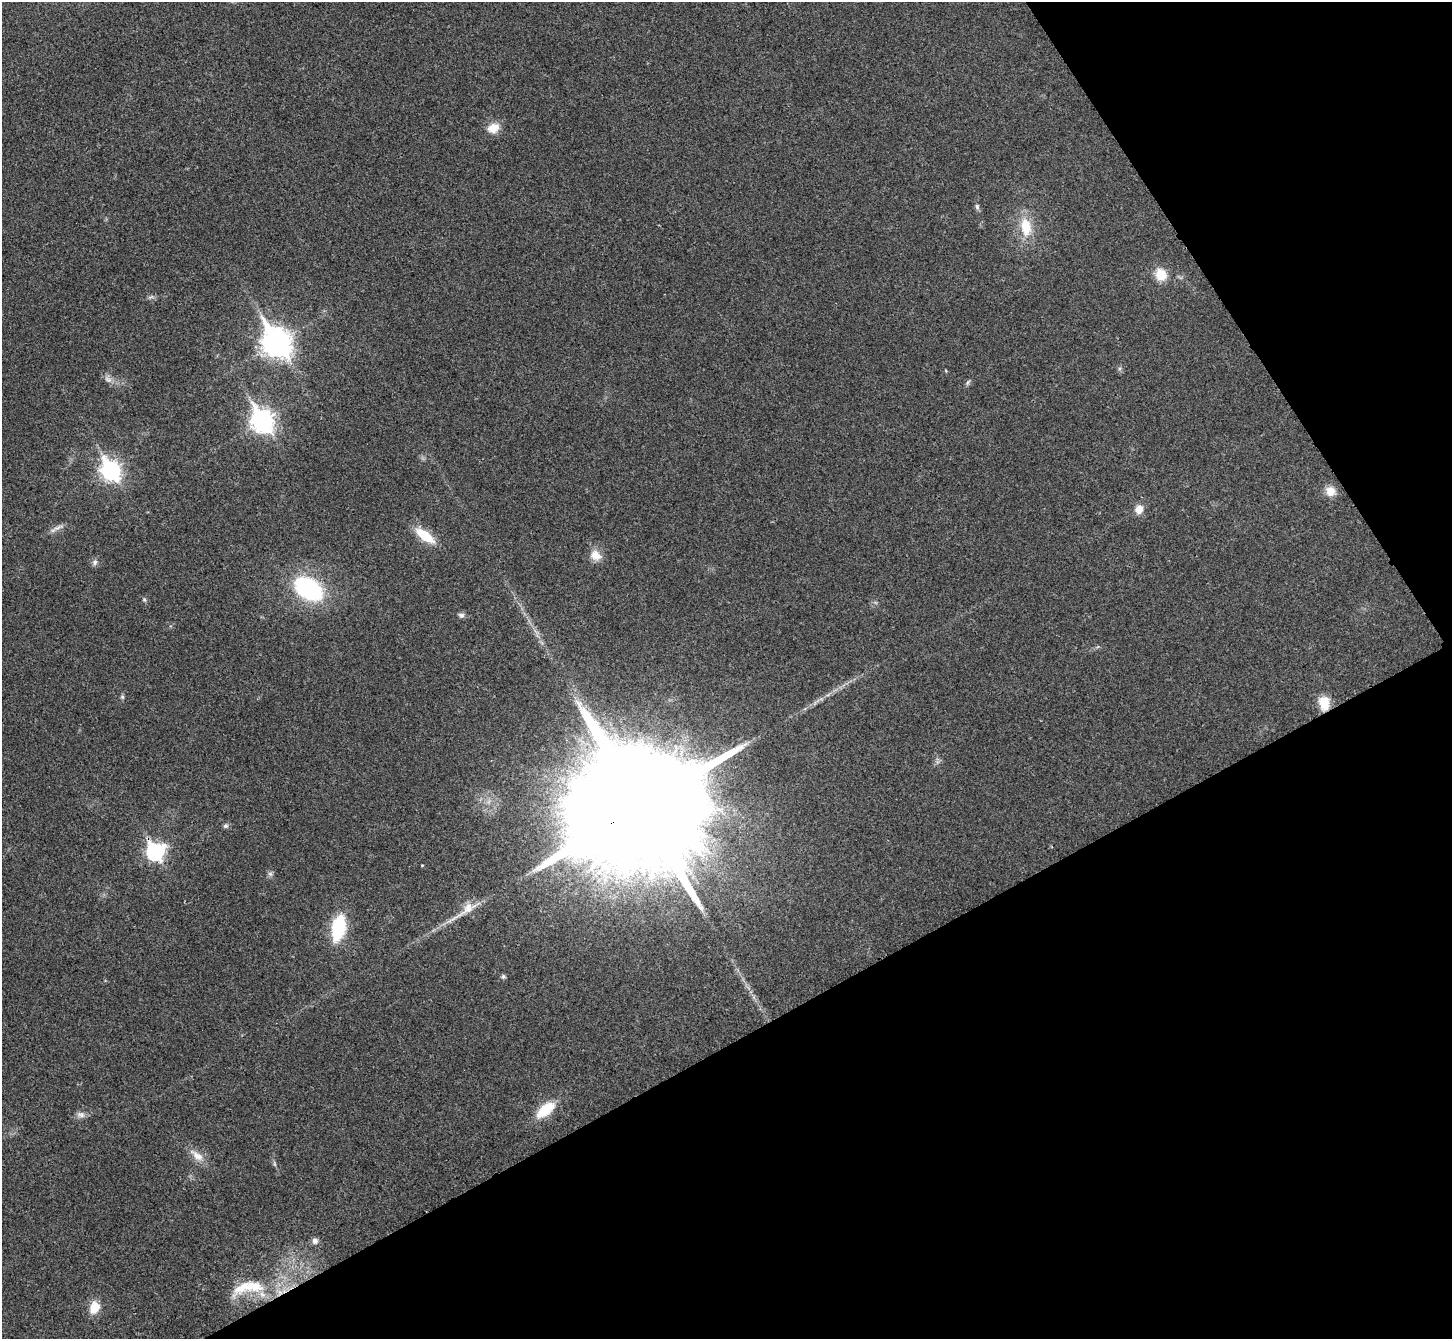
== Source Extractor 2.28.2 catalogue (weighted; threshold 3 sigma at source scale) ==
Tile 12 of 4 x 4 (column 4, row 3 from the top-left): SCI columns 4358-5807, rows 1500-2836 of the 5817 x 5809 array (HDU 1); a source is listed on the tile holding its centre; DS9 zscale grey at full resolution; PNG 1454 x 1341 px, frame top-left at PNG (2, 2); no overlay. Shown black and unused: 30% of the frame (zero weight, under 3 of 4 exposures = <1% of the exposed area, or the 3 px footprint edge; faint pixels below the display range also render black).
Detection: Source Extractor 2.28.2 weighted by HDU 2 'WHT'; one run over the whole footprint, this tile lists its part. Background 0.0467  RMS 0.0066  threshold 0.0295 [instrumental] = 3 sigma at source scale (4.5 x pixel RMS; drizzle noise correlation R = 1.50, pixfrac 1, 0.05/0.05 arcsec/px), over >= 5 px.
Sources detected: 35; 1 inside a brighter listed object's ellipse — not listed separately; the other 34 listed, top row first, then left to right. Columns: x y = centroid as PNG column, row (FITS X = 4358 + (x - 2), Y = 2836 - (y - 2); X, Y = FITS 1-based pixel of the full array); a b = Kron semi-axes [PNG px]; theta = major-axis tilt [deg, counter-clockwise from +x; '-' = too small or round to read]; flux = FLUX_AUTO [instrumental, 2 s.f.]
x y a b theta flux
493 128 15 12 23 8.4
977 207 9 5 -88 1.6
1026 227 25 14 -81 18
1161 275 9 8 - 18
276 343 12 9 -57 760
108 379 12 7 -28 3.4
968 382 9 4 60 1.2
262 421 10 8 -59 400
111 470 10 7 -58 270
1330 491 11 10 - 7.7
1139 509 10 8 69 6.3
57 528 17 5 27 3.2
425 535 20 9 -37 20
596 555 15 13 -40 6.9
95 562 8 6 72 2
308 589 28 18 -34 76
144 600 6 5 - 1.1
461 615 8 6 -18 1.8
122 697 6 5 - 1
1324 703 18 13 -84 10
640 806 45 29 27 47000
225 826 7 6 - 1.6
155 852 9 8 - 150
422 865 3 3 - 0.5
270 874 6 6 - 1.5
466 909 49 11 34 14
338 928 19 10 78 52
503 976 6 5 - 1.3
545 1110 25 12 39 19
81 1115 12 8 -8 3.1
197 1155 22 9 -39 7.3
315 1241 7 7 - 2.8
253 1285 33 18 -10 23
94 1308 16 11 69 10
Overlapping masked pixels (flux is a lower limit): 3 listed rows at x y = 1324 703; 640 806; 155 852